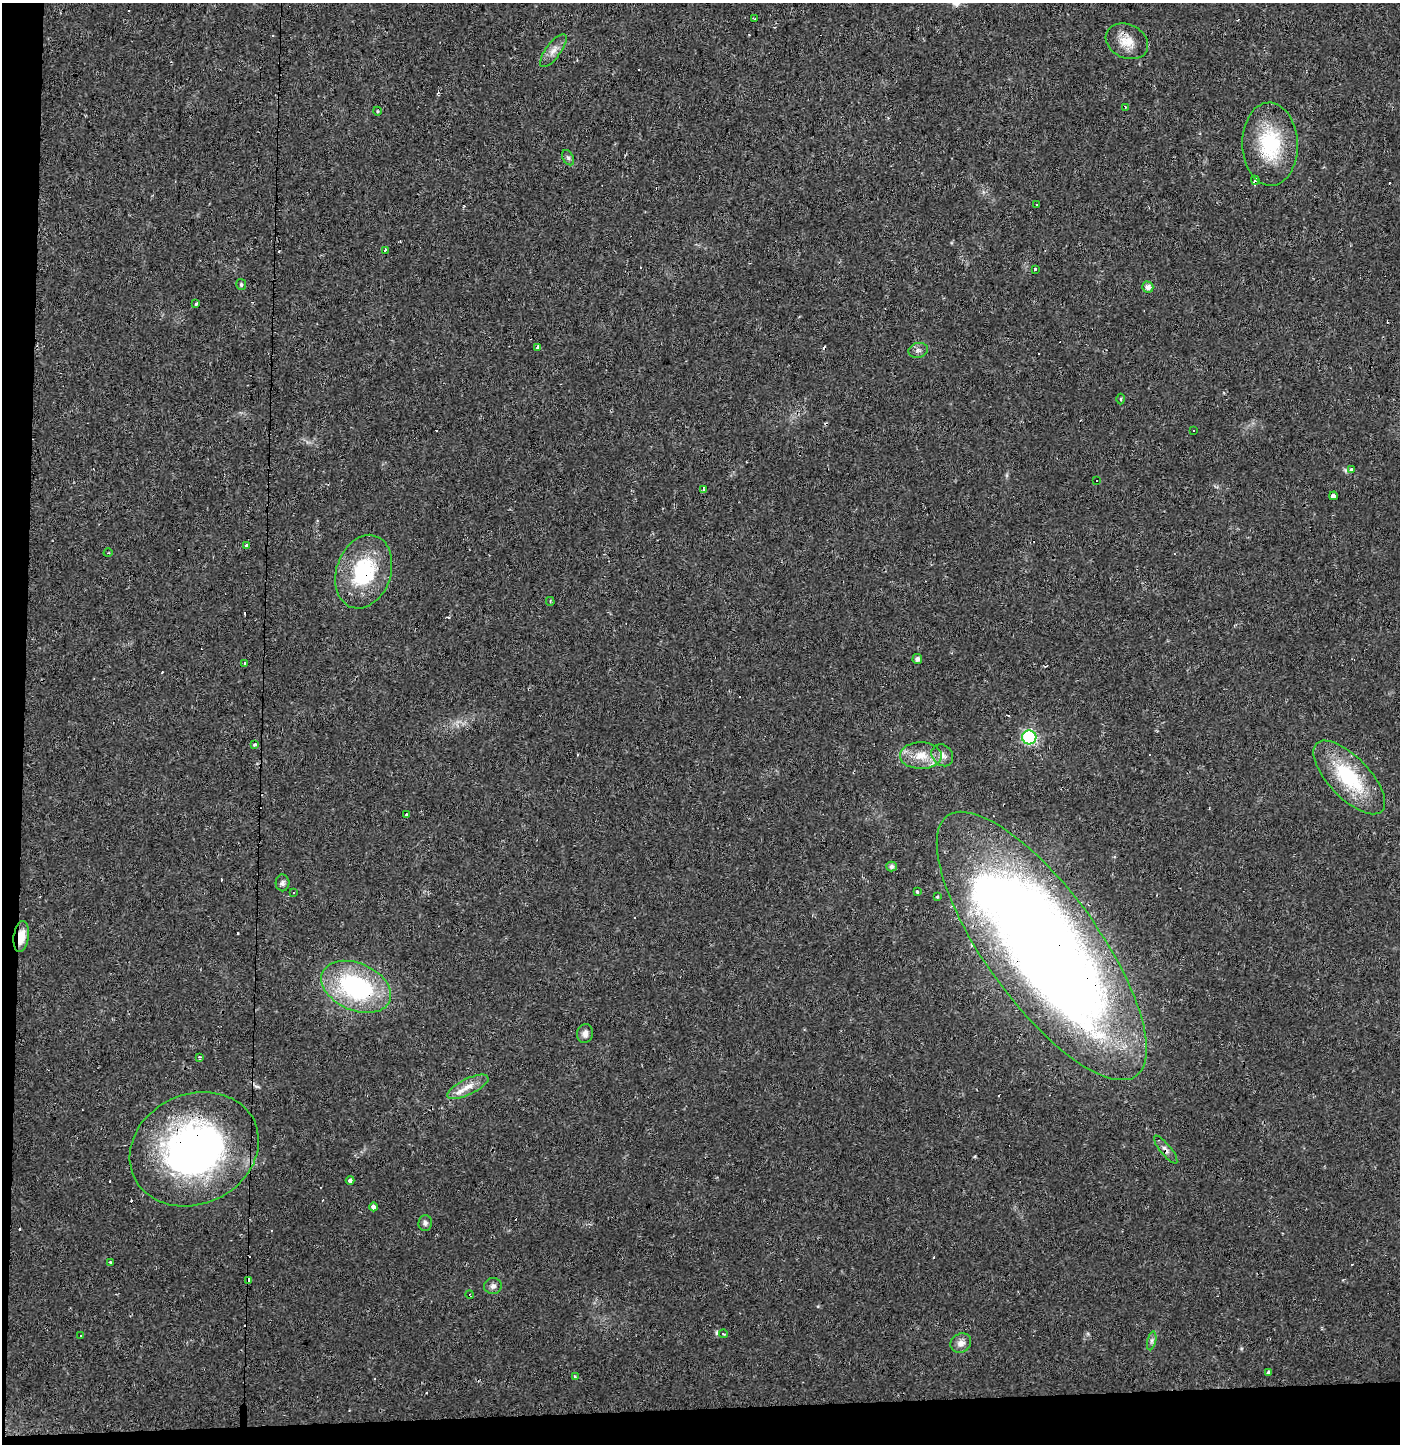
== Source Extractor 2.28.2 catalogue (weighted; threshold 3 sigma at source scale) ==
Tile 7 of 3 x 3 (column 1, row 3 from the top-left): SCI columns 1-1398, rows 65-1506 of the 4199 x 4455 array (HDU 1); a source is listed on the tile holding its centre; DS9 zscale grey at full resolution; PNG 1402 x 1446 px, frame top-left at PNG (2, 3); each listed source drawn as its Kron ellipse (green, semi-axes under 4 px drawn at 4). Shown black and unused: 4% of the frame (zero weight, under 2 of 3 exposures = <1% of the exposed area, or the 3 px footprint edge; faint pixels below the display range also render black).
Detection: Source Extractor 2.28.2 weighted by HDU 2 'WHT'; one run over the whole footprint, this tile lists its part. Background 0.016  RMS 0.003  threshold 0.0134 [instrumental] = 3 sigma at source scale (4.5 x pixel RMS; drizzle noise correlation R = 1.50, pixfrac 1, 0.0396/0.0396 arcsec/px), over >= 5 px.
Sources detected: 92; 30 cosmic-ray / hot-pixel residue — neither listed nor drawn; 2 inside a brighter listed object's ellipse — not listed separately; the other 60 listed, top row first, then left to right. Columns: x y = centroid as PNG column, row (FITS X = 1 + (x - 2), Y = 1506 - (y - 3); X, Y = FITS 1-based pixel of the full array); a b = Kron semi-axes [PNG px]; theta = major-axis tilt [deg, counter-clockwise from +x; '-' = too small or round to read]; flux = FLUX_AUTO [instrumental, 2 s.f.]
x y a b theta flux
755 19 3 2 - 0.27
1127 41 22 16 -27 5.2
553 50 19 7 53 2.3
1125 107 4 2 - 0.27
377 111 4 3 - 0.28
1270 144 41 27 -88 19
568 158 8 5 -62 0.67
1255 180 4 3 - 1.9
1037 204 3 3 - 12
385 250 3 2 - 1.6
1035 269 3 2 - 0.36
241 285 5 5 - 0.53
1148 287 6 5 - 1.4
195 303 3 3 - 2.1
538 348 4 3 - 2.3
918 350 10 7 14 1.1
1121 399 5 3 - 0.3
1193 430 3 2 - 0.32
1352 469 3 3 - 6.8
1096 481 3 2 - 0.32
703 489 4 3 - 2.3
1333 496 4 4 - 3
246 545 4 3 - 1.1
108 553 4 3 - 0.23
364 572 38 27 71 23
550 601 4 3 - 0.33
917 659 5 5 - 1
244 663 3 3 - 0.9
1029 737 7 7 - 44
255 745 3 3 - 1.1
942 755 12 10 -46 1.9
921 756 21 13 0 5.5
1349 777 47 20 -46 21
406 815 3 3 - 4.4
891 867 5 5 - 0.92
282 883 8 7 - 0.95
917 892 4 3 - 0.4
294 893 3 2 - 0.33
937 897 3 2 - 0.32
21 937 15 7 81 4.2
1042 946 161 56 -54 480
356 987 37 23 -23 41
585 1033 9 8 - 1.4
200 1057 3 3 - 0.38
468 1087 22 8 26 3.6
194 1149 66 55 25 110
1166 1149 17 5 -51 1.4
350 1180 4 4 - 0.87
373 1207 4 4 - 3.1
425 1223 8 7 - 0.86
110 1262 4 3 - 0.31
248 1281 4 3 - 20
493 1286 9 8 - 1
470 1295 4 2 - 0.41
723 1334 4 3 - 0.25
81 1336 3 3 - 0.6
1152 1341 9 4 77 0.71
961 1343 11 9 28 2
1268 1372 4 3 - 3.8
575 1376 3 2 - 0.62
Overlapping masked pixels (flux is a lower limit): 7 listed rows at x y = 364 572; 21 937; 1042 946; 356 987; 194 1149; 1166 1149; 248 1281